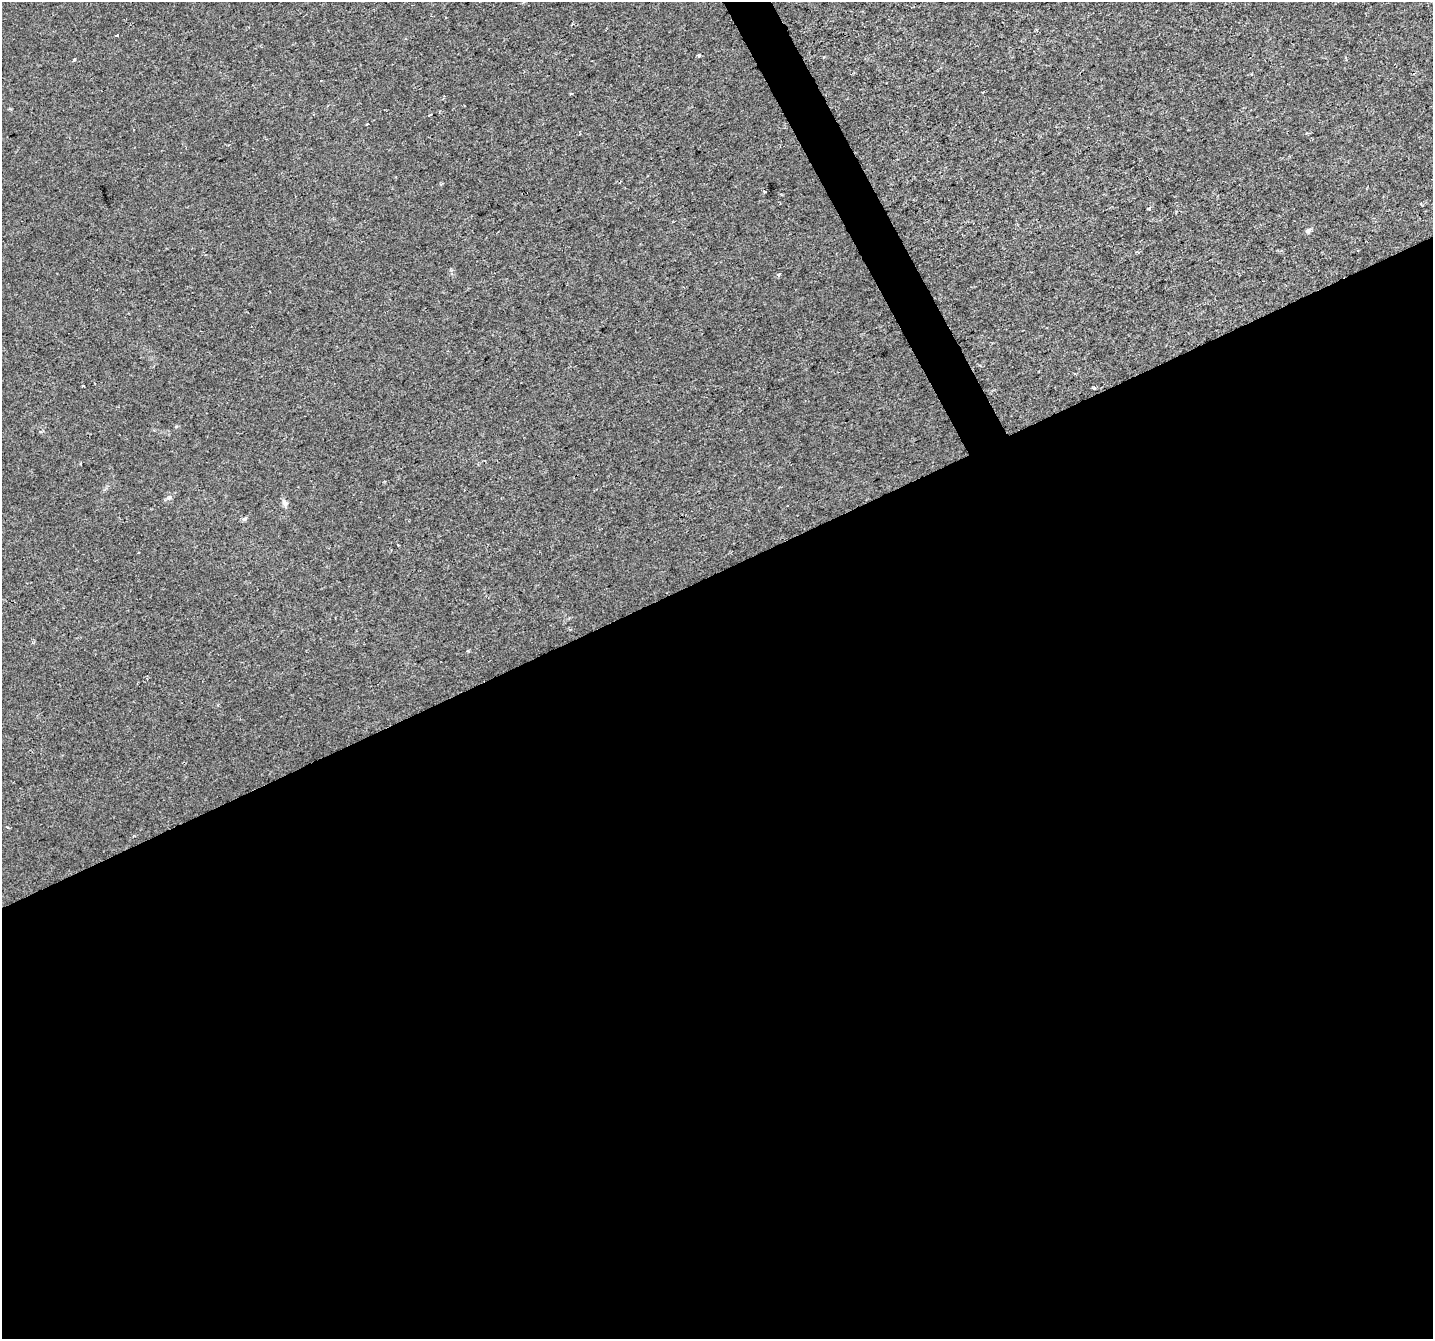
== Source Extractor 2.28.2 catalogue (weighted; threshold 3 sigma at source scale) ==
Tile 15 of 4 x 4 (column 3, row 4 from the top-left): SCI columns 2863-4293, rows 100-1436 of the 5727 x 5602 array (HDU 1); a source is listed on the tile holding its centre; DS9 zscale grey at full resolution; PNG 1435 x 1341 px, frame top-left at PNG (2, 2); no overlay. Shown black and unused: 58% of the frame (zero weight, under 2 of 3 exposures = <1% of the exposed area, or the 3 px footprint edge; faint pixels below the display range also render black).
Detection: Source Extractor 2.28.2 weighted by HDU 2 'WHT'; one run over the whole footprint, this tile lists its part. Background 0.00106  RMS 0.0022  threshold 0.00978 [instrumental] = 3 sigma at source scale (4.5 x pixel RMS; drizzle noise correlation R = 1.50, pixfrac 1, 0.0396/0.0396 arcsec/px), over >= 5 px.
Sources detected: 18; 3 cosmic-ray / hot-pixel residue — not listed; the other 15 listed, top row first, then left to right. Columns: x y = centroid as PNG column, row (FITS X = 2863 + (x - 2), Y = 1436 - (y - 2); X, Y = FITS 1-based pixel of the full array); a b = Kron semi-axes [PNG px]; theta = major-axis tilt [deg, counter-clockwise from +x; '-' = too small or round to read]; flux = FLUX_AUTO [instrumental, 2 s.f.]
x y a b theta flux
116 35 3 3 - 0.83
699 56 3 3 - 0.44
74 60 4 4 - 0.22
571 94 3 3 - 0.32
430 115 4 2 - 0.39
765 191 3 3 - 0.54
1149 208 4 4 - 0.45
1308 230 9 6 39 0.5
778 274 5 4 - 0.43
83 385 3 2 - 0.22
1094 388 3 3 - 0.34
169 497 7 5 45 0.51
285 504 9 7 -82 0.71
244 519 7 5 17 0.43
7 827 4 3 - 0.19